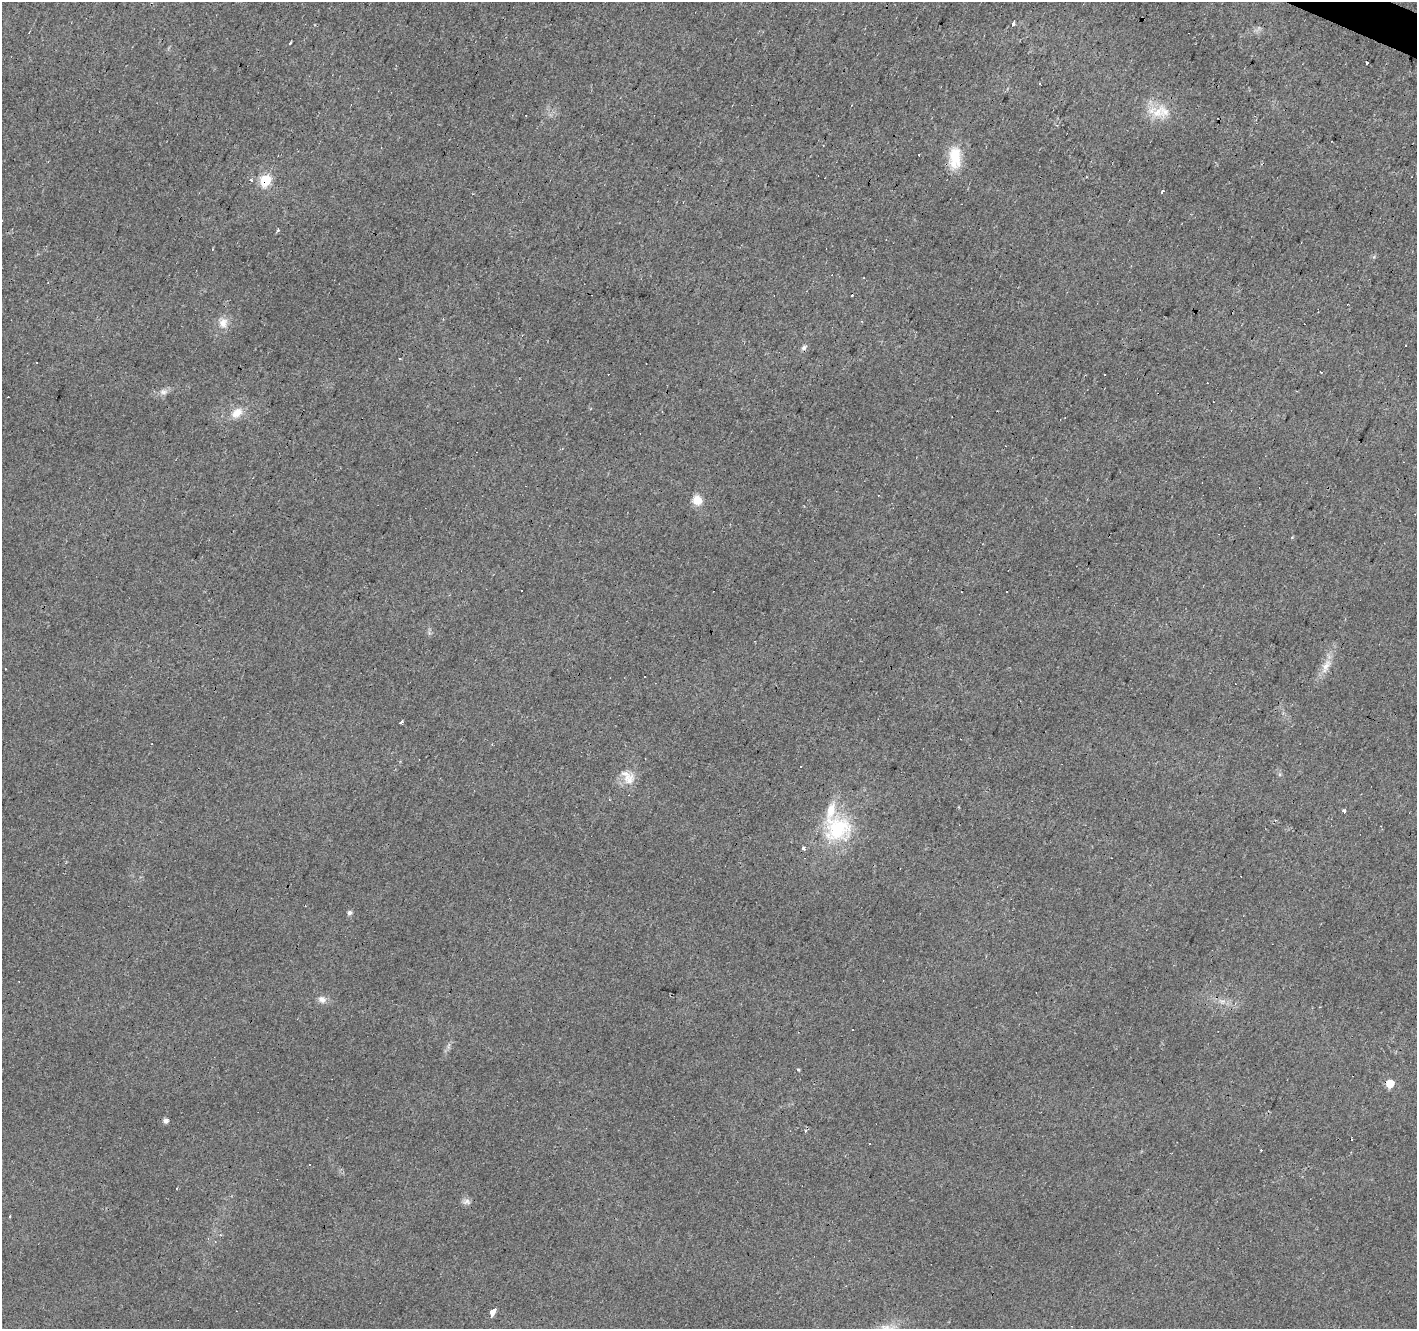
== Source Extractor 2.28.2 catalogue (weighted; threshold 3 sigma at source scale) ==
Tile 10 of 4 x 4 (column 2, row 3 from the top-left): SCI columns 1420-2834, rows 1595-2921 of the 5663 x 5777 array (HDU 1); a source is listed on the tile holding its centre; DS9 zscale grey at full resolution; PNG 1419 x 1331 px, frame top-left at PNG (2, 2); no overlay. Shown black and unused: <1% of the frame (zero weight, under 2 of 3 exposures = <1% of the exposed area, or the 3 px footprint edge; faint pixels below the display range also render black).
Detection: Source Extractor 2.28.2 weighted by HDU 2 'WHT'; one run over the whole footprint, this tile lists its part. Background 0.0202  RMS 0.0061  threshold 0.0272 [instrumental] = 3 sigma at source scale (4.5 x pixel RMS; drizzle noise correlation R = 1.50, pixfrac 1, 0.0396/0.0396 arcsec/px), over >= 5 px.
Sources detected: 59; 24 cosmic-ray / hot-pixel residue — not listed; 1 inside a brighter listed object's ellipse — not listed separately; the other 34 listed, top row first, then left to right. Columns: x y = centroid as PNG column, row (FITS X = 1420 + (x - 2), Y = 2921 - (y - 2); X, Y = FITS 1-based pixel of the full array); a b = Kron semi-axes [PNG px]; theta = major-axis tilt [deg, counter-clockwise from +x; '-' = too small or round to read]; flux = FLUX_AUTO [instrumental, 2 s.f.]
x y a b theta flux
1013 24 4 3 - 3.1
290 43 3 3 - 1.5
1039 83 3 3 - 4.8
1157 112 22 15 39 13
955 158 31 16 -89 16
251 180 3 3 - 2.8
265 180 6 6 - 54
1162 192 3 3 - 5.4
277 230 3 3 - 2.1
223 323 14 12 83 5.7
1405 346 3 3 - 1.6
804 348 8 6 40 1.7
1321 372 3 3 - 1.2
164 392 10 8 27 2.8
237 413 15 11 40 7.2
697 500 12 12 - 6.9
1326 666 24 9 64 7.6
401 722 4 3 - 2.5
152 744 2 2 - 0.46
628 779 18 17 - 8.8
1344 811 3 3 - 7.5
838 829 36 31 29 44
804 848 5 4 - 2.1
349 913 5 5 - 1.8
322 999 11 9 -22 3.5
852 1030 3 3 - 4.4
798 1070 3 3 - 1.1
1390 1083 5 5 - 12
165 1121 5 4 - 2.5
869 1143 3 2 - 0.64
467 1202 11 8 8 2.5
9 1216 3 3 - 1
220 1235 4 3 - 0.57
492 1312 6 3 62 630
Overlapping masked pixels (flux is a lower limit): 1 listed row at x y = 265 180